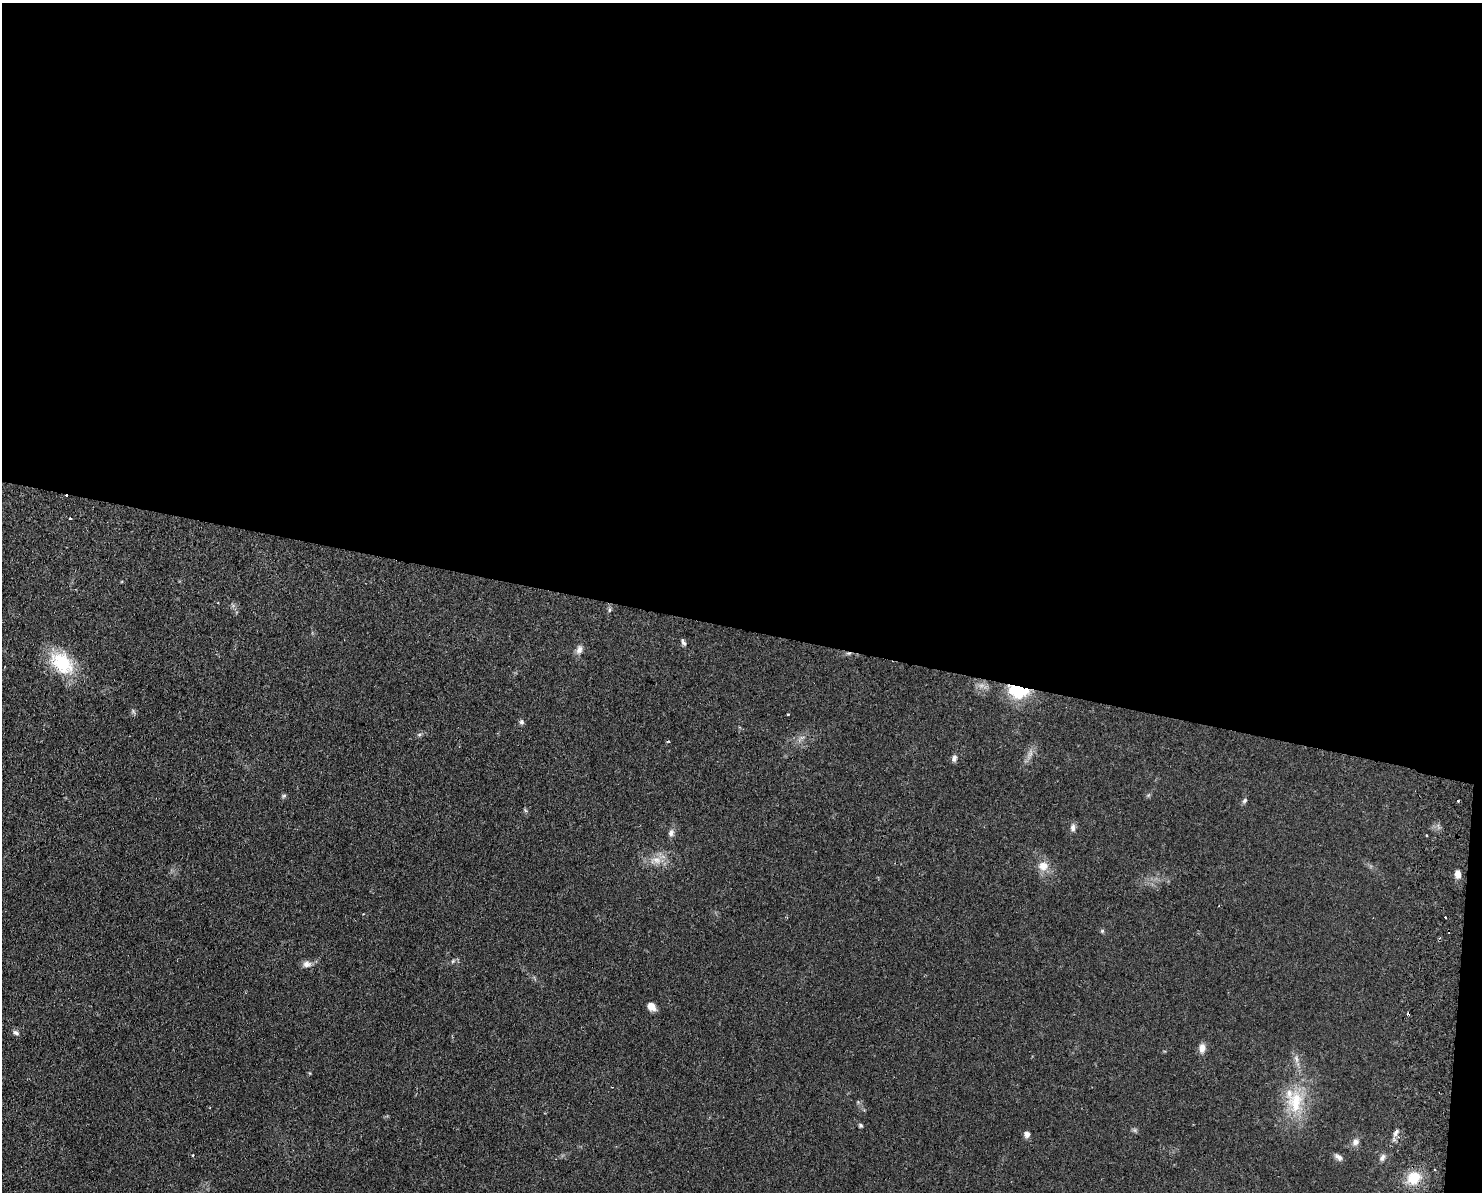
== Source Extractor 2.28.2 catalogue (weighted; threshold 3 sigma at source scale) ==
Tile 3 of 3 x 4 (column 3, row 1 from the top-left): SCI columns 3133-4612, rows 3583-4772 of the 4899 x 4783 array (HDU 1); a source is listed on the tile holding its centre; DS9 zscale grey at full resolution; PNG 1484 x 1194 px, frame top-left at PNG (2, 3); no overlay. Shown black and unused: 53% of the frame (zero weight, under 2 of 3 exposures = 3% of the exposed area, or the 3 px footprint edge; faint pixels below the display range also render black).
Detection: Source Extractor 2.28.2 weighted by HDU 2 'WHT'; one run over the whole footprint, this tile lists its part. Background 0.0673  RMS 0.0058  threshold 0.0261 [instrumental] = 3 sigma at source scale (4.5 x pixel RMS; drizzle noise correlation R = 1.50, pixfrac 1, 0.05/0.05 arcsec/px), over >= 5 px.
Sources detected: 45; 2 too faint to see at this stretch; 7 cosmic-ray / hot-pixel residue — not listed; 1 inside a brighter listed object's ellipse — not listed separately; the other 35 listed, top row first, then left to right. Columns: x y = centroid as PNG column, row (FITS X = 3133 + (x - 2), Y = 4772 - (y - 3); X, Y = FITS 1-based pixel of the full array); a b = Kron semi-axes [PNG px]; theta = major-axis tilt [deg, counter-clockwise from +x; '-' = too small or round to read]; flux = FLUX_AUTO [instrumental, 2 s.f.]
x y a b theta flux
70 519 3 3 - 1.1
609 609 8 4 81 1.1
683 642 10 4 -63 1.4
579 650 13 8 74 3
62 663 34 23 -44 28
1019 690 12 9 -4 52
788 714 3 2 - 0.56
522 722 7 6 - 1.3
419 734 7 4 9 0.99
954 758 8 6 77 2.1
284 796 6 5 - 0.98
1245 801 8 6 46 1.2
1073 827 10 6 89 2.1
671 833 10 7 71 2.2
1427 835 3 3 - 0.91
656 860 17 11 9 6.9
1043 866 14 12 1 6.3
1458 874 9 7 -75 3.2
1102 931 6 5 - 0.85
453 961 6 5 - 1.1
307 964 13 9 2 3.1
651 1006 10 8 -46 4.4
16 1033 9 5 -31 1.6
1202 1048 13 8 83 3.5
1296 1059 12 5 -73 2.5
1296 1102 34 22 88 26
860 1125 6 5 - 0.92
1396 1132 12 5 58 2.4
1027 1134 7 6 - 2.4
1355 1142 9 8 - 2.8
193 1155 3 2 - 0.55
1338 1157 12 6 -36 2.2
1382 1157 10 6 64 2
1435 1169 3 2 - 0.74
1414 1178 14 12 39 15
Overlapping masked pixels (flux is a lower limit): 1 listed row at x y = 1019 690